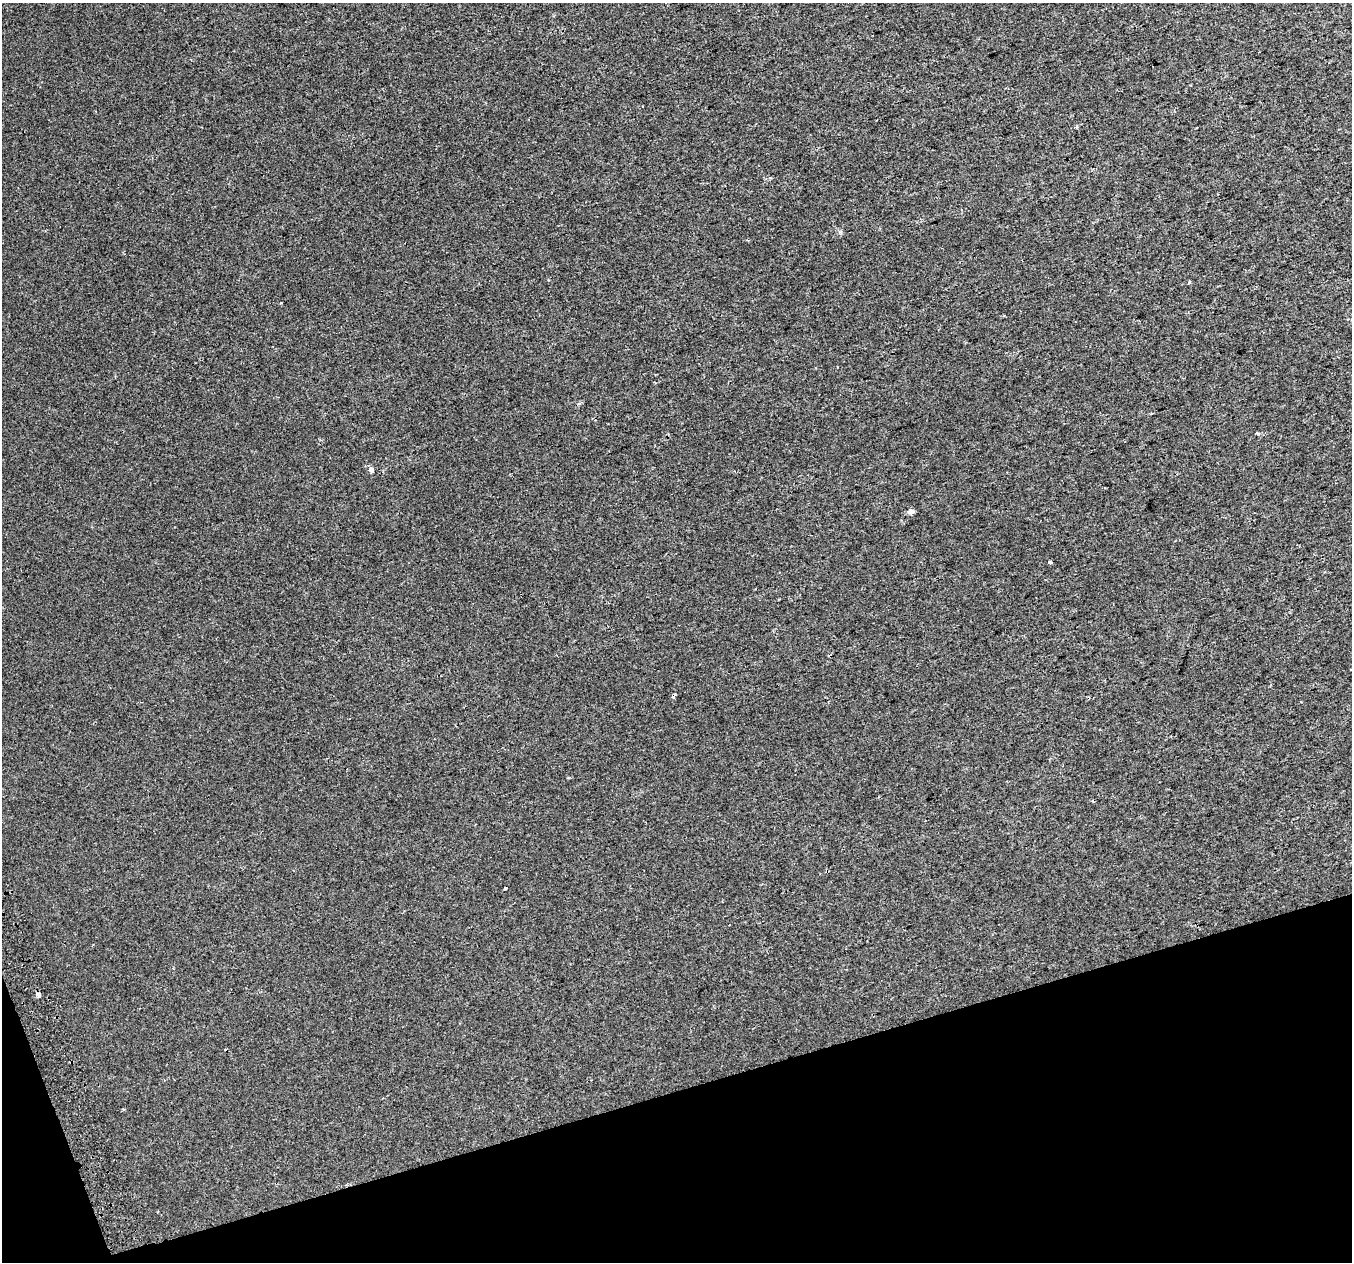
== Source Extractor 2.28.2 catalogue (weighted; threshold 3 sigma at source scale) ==
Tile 14 of 4 x 4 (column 2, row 4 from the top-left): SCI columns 1393-2742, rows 135-1394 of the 5483 x 5253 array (HDU 1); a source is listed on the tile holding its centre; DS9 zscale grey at full resolution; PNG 1354 x 1264 px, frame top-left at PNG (2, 3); no overlay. Shown black and unused: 15% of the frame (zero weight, under 2 of 3 exposures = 2% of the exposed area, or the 3 px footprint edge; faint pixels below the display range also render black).
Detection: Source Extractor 2.28.2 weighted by HDU 2 'WHT'; one run over the whole footprint, this tile lists its part. Background 0.00652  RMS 0.006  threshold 0.0272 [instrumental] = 3 sigma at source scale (4.5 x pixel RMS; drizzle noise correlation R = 1.50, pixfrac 1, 0.0396/0.0396 arcsec/px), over >= 5 px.
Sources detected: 12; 2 cosmic-ray / hot-pixel residue — not listed; the other 10 listed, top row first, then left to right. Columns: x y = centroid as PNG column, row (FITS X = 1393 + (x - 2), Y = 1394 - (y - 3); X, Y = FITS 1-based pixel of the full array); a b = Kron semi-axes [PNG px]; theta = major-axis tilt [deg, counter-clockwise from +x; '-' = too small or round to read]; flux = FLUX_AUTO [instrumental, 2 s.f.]
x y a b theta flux
1189 283 4 3 - 1
281 303 3 2 - 0.62
654 382 3 2 - 0.57
1257 434 3 3 - 1.3
371 470 4 4 - 6
910 511 5 4 - 3.5
1050 562 4 3 - 2.9
673 696 4 3 - 2.8
505 888 3 3 - 3.7
38 995 5 4 - 12
Overlapping masked pixels (flux is a lower limit): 2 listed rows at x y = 673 696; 38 995